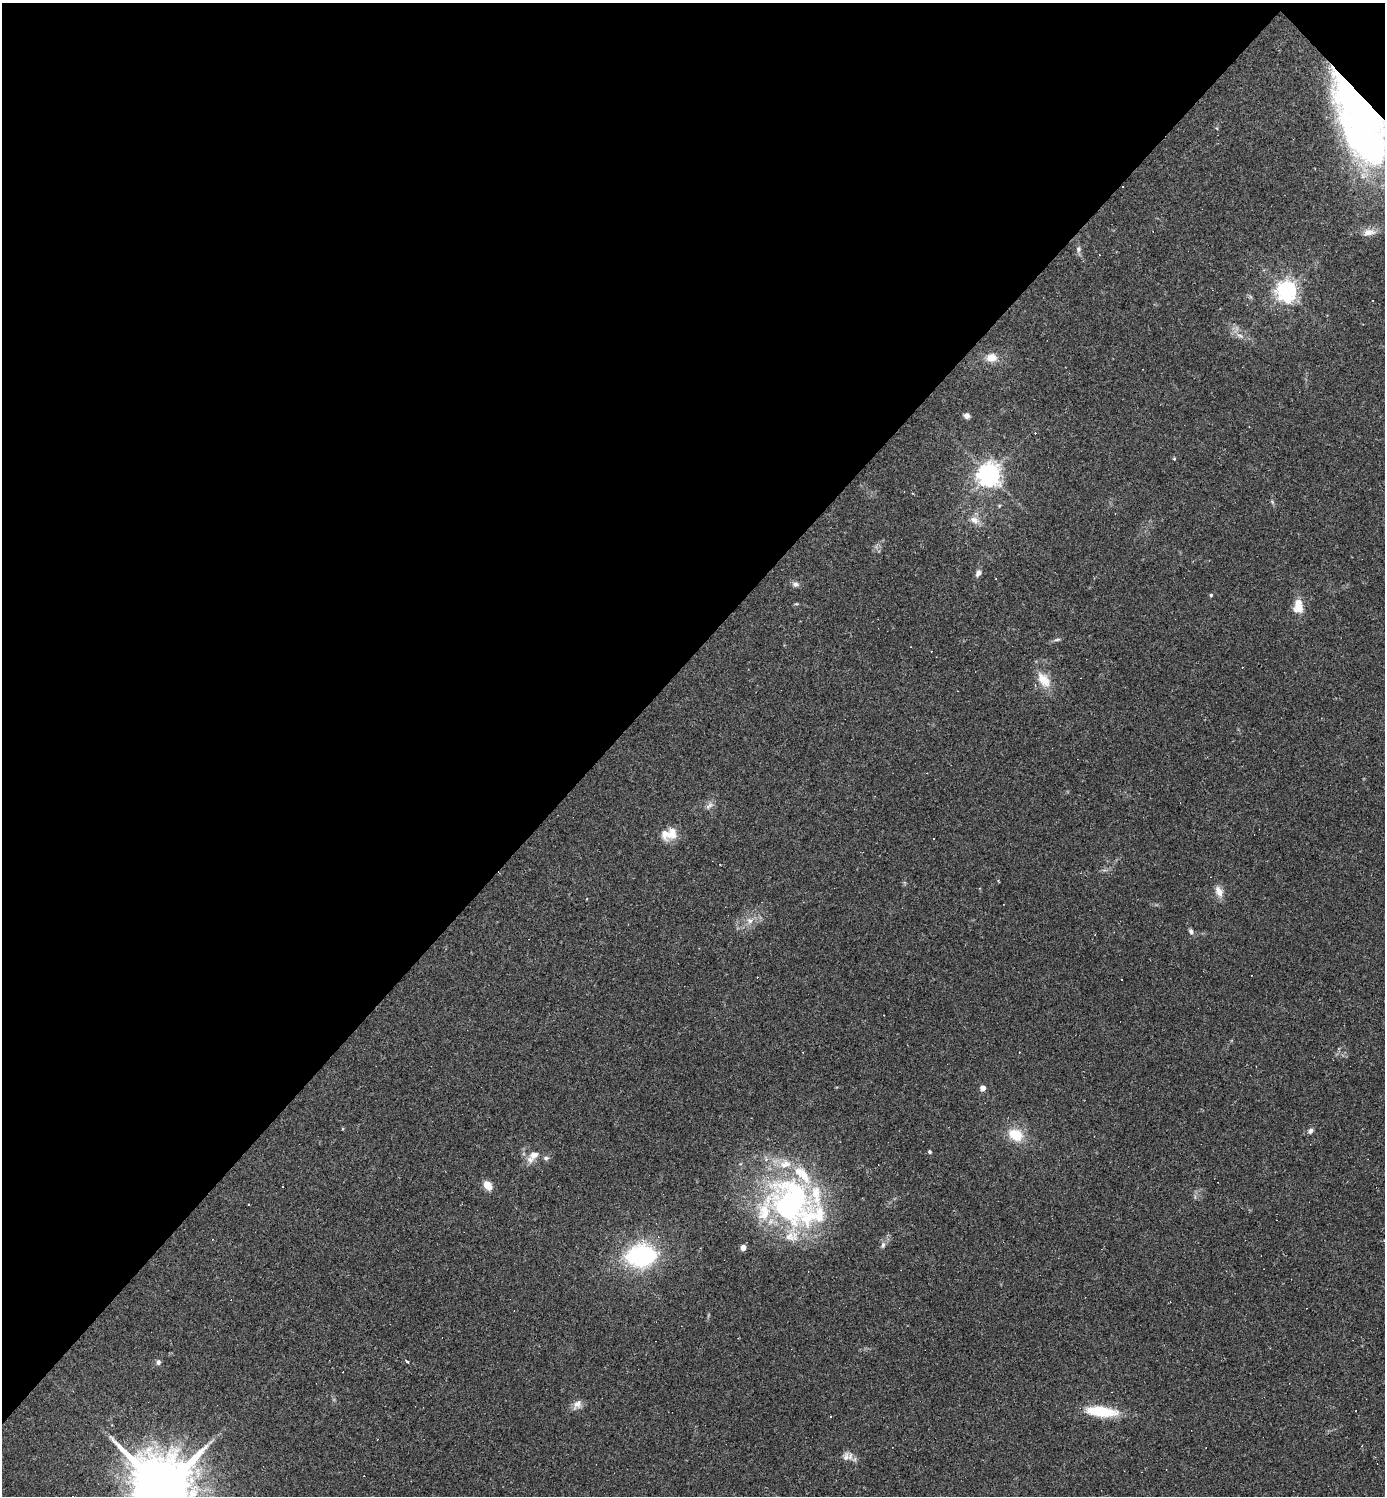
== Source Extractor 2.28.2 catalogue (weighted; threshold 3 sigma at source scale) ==
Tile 2 of 4 x 4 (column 2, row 1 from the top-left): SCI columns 1677-3059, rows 4483-5976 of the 5976 x 5976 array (HDU 1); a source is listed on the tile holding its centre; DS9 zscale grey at full resolution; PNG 1387 x 1498 px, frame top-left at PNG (2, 3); no overlay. Shown black and unused: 44% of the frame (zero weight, under 2 of 3 exposures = <1% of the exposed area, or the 3 px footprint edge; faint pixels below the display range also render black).
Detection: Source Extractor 2.28.2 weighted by HDU 2 'WHT'; one run over the whole footprint, this tile lists its part. Background 0.0635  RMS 0.0069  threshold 0.0312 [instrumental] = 3 sigma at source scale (4.5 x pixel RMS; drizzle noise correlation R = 1.50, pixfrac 1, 0.05/0.05 arcsec/px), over >= 5 px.
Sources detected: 74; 2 inside a brighter object's white glare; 19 cosmic-ray / hot-pixel residue — not listed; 9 inside a brighter listed object's ellipse — not listed separately; the other 44 listed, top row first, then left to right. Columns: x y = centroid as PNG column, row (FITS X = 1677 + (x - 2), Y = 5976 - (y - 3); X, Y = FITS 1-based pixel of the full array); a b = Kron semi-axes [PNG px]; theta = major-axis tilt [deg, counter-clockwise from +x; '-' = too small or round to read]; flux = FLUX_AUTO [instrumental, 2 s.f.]
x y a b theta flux
1363 107 103 33 -70 270
1369 232 18 10 9 5.9
1078 249 9 7 72 2.1
1286 291 7 6 - 420
1372 300 2 2 - 0.65
1240 336 10 5 -23 2.8
991 358 12 10 1 7.9
967 416 6 6 - 2.9
1174 458 4 3 - 1
989 475 7 7 - 580
999 506 5 4 - 0.76
974 520 15 8 -23 5.2
978 573 9 6 68 2.9
795 584 9 7 -21 2.4
1211 595 4 4 - 0.89
796 604 6 3 17 0.75
1298 606 16 10 89 12
1057 640 9 4 11 1.4
1043 680 24 14 -52 12
709 806 13 7 45 3
673 832 17 10 -79 7
933 838 3 3 - 1.4
1219 891 16 9 -66 5.7
750 921 10 7 -43 3.9
1191 931 8 6 -70 1.7
983 1088 4 4 - 8.2
1310 1131 8 6 50 2
1016 1135 16 12 -28 17
930 1152 4 4 - 1.2
534 1155 15 10 36 7.1
546 1158 7 6 - 1.8
488 1186 10 7 -52 7.5
283 1187 2 2 - 0.54
792 1202 75 55 -53 180
883 1245 9 5 75 2.2
743 1247 4 4 - 7.8
641 1256 21 14 2 120
407 1361 4 3 - 1.7
158 1362 7 6 - 1.9
577 1404 13 10 65 4.4
1101 1411 36 11 -6 28
846 1457 13 8 77 3.9
855 1459 7 4 72 1.3
163 1490 21 16 -53 8400
Overlapping masked pixels (flux is a lower limit): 1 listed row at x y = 1363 107
Isophote crosses this tile's border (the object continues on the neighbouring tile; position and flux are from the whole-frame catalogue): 2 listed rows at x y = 1363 107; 163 1490